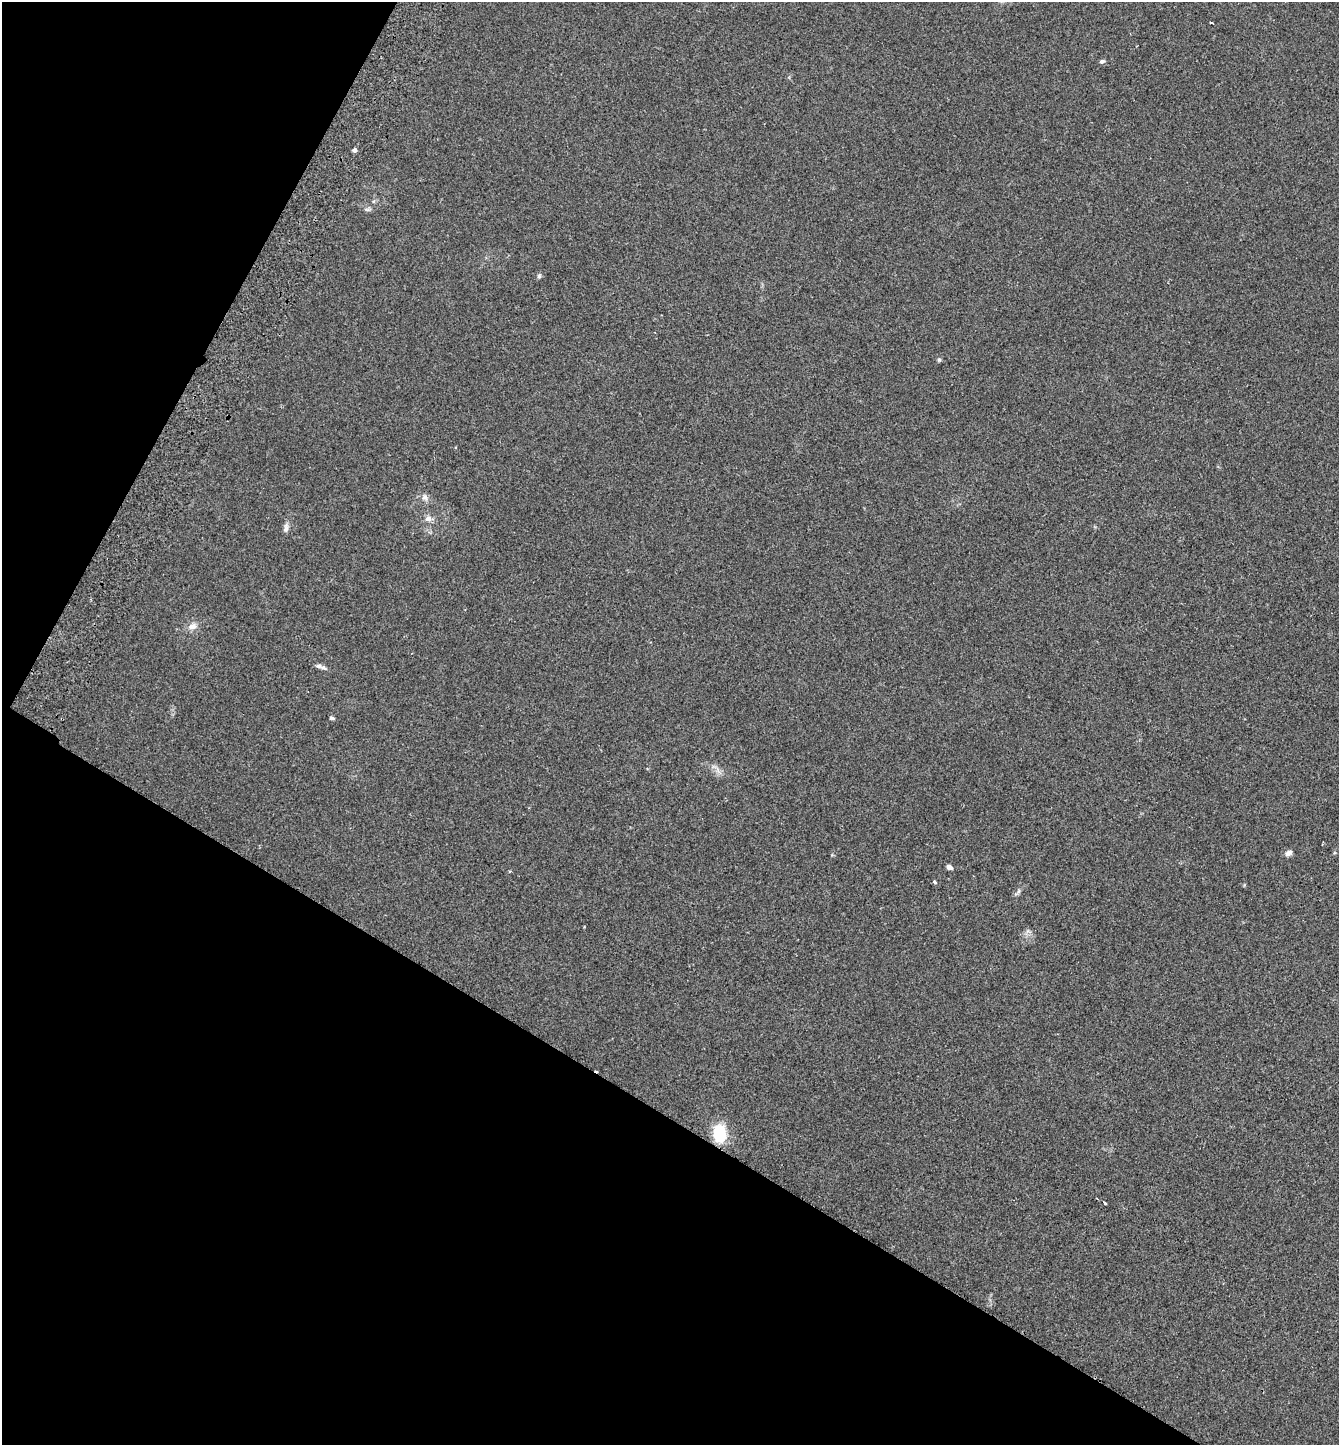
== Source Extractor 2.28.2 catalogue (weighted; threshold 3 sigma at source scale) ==
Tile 9 of 4 x 4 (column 1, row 3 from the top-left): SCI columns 202-1538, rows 1479-2921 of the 5887 x 5839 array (HDU 1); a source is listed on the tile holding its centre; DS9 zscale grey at full resolution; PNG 1341 x 1447 px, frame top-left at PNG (2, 2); no overlay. Shown black and unused: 30% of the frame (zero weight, under 2 of 3 exposures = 3% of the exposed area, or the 3 px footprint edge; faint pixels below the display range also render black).
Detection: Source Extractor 2.28.2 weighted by HDU 2 'WHT'; one run over the whole footprint, this tile lists its part. Background 0.0585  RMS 0.0077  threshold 0.0346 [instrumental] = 3 sigma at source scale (4.5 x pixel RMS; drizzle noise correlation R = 1.50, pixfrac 1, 0.05/0.05 arcsec/px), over >= 5 px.
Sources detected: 18; all 18 listed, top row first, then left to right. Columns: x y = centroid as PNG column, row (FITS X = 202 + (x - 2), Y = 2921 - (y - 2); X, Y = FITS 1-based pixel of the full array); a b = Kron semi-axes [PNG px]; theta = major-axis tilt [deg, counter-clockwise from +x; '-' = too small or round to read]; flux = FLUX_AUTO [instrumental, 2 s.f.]
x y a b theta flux
1211 23 4 2 - 0.83
1102 61 6 5 - 1.7
355 150 5 4 - 2.3
367 209 7 4 -18 1.4
539 276 5 5 - 1.3
939 360 5 5 - 1.1
425 497 8 7 - 2.8
428 519 9 7 14 3.6
286 528 12 6 82 2.8
192 626 12 9 15 4.7
323 668 10 6 -21 2.5
332 718 6 4 -11 1.2
1288 853 9 7 25 2.7
949 867 5 4 - 4.7
934 882 3 3 - 2.1
1019 891 7 4 71 1.4
719 1133 15 10 -86 36
1105 1203 3 3 - 1.6